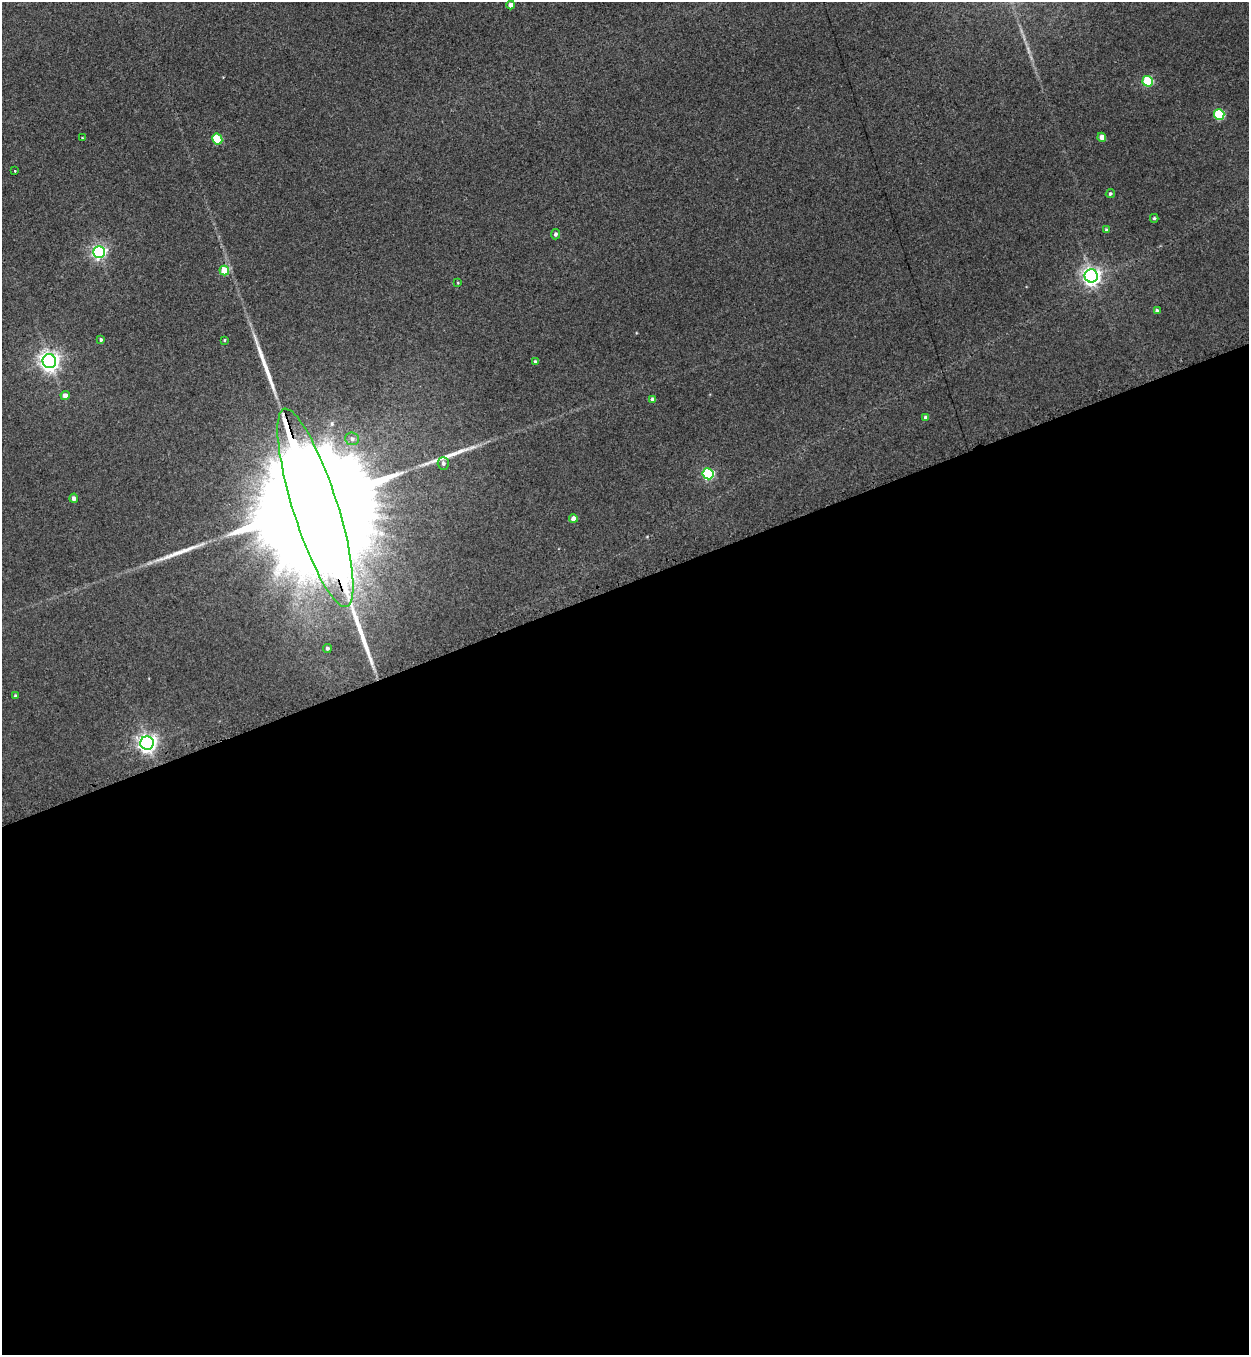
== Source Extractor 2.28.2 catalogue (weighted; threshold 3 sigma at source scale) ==
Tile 15 of 4 x 4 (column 3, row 4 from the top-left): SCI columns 2773-4019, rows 22-1374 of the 5416 x 5455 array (HDU 1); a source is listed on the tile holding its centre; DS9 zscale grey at full resolution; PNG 1251 x 1357 px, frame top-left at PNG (2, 2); each listed source drawn as its Kron ellipse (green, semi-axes under 4 px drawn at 4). Shown black and unused: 57% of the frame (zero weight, under 3 of 4 exposures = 3% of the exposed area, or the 3 px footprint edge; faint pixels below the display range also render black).
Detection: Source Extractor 2.28.2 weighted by HDU 2 'WHT'; one run over the whole footprint, this tile lists its part. Background 0.189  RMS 0.0084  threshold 0.0377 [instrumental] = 3 sigma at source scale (4.5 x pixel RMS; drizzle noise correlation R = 1.50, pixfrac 1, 0.05/0.05 arcsec/px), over >= 5 px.
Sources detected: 35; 3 long thin detections or spike segments (spike, bleed or trail) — neither listed nor drawn; the other 32 listed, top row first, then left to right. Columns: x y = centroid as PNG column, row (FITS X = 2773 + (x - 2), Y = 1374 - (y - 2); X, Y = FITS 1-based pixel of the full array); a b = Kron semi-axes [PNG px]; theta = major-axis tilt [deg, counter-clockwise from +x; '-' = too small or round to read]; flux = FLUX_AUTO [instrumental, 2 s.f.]
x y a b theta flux
511 5 4 4 - 4.9
1148 81 5 5 - 54
1219 114 5 5 - 58
1102 137 4 4 - 7.7
82 138 3 3 - 0.71
217 139 6 5 - 38
15 171 3 2 - 1.1
1110 194 5 4 - 1.4
1154 218 4 4 - 1.3
1106 230 4 3 - 1.1
555 234 5 4 - 2.1
99 252 6 6 - 210
224 270 5 4 - 21
1091 276 6 6 - 390
458 283 4 3 - 0.69
1157 311 4 4 - 2.7
101 340 4 3 - 1.4
224 340 4 3 - 0.86
49 361 7 6 - 490
535 362 3 3 - 1.7
65 396 4 4 - 5.7
653 399 4 4 - 3.4
926 418 4 4 - 3.3
352 439 7 6 - 2.8
443 463 6 5 - 2.6
708 474 5 5 - 92
74 498 4 4 - 2.4
315 508 104 22 -72 83000
573 519 4 4 - 6.2
327 648 4 4 - 1.8
15 696 3 3 - 1.1
147 743 7 6 - 430
Overlapping masked pixels (flux is a lower limit): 1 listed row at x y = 315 508